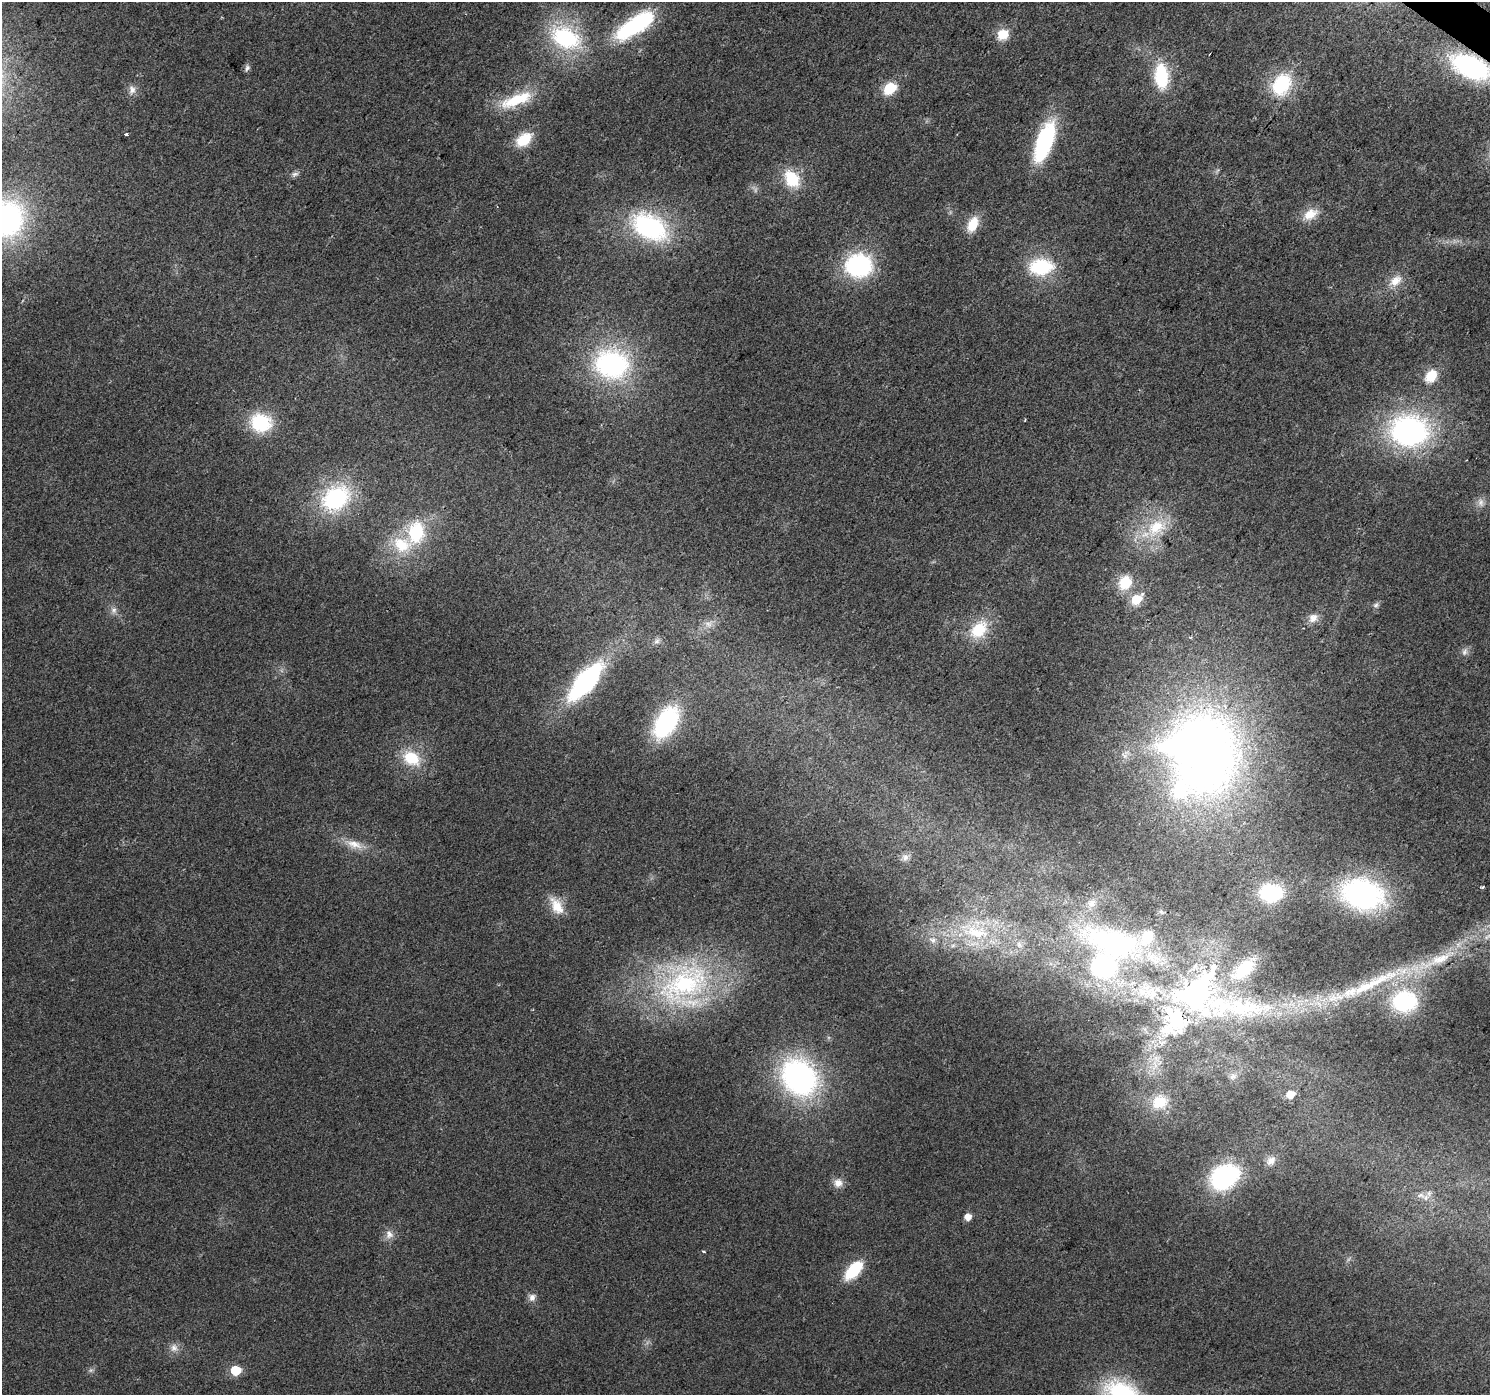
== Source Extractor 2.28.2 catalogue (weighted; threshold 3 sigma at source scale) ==
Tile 10 of 4 x 4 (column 2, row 3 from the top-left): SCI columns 1494-2981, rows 1642-3034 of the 5956 x 6001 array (HDU 1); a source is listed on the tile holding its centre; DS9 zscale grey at full resolution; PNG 1492 x 1397 px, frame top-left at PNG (2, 2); no overlay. Shown black and unused: <1% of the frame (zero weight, under 2 of 3 exposures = <1% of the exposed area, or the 3 px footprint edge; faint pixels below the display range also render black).
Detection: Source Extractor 2.28.2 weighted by HDU 2 'WHT'; one run over the whole footprint, this tile lists its part. Background 0.0239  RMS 0.0061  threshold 0.0275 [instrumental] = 3 sigma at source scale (4.5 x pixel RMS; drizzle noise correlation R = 1.50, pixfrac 1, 0.0396/0.0396 arcsec/px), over >= 5 px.
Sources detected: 89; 1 too faint to see at this stretch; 2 inside a brighter object's white glare — not listed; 13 inside a brighter listed object's ellipse — not listed separately; the other 73 listed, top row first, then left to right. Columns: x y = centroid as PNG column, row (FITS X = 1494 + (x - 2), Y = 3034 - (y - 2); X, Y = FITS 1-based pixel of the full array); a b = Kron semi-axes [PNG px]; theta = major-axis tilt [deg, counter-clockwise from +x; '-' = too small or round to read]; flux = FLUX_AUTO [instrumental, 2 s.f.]
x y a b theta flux
635 25 56 19 33 61
1003 34 11 10 - 13
566 38 35 23 -26 60
1471 67 37 20 -24 100
247 68 10 6 73 1.9
1161 76 24 13 -86 38
1281 85 26 19 61 40
890 88 15 11 39 16
132 90 13 9 -90 4.1
516 100 45 14 21 28
126 134 3 3 - 4.2
524 139 21 13 38 17
1044 142 44 16 70 64
295 174 10 7 23 2.1
792 179 19 14 -56 25
1310 214 21 12 30 10
7 219 32 29 82 150
973 224 21 12 64 13
649 227 37 24 -29 90
859 266 24 21 1 80
1041 267 26 17 4 38
1395 281 20 12 38 9
611 364 37 31 -6 100
1431 376 13 10 53 15
1025 420 3 2 - 0.61
261 423 20 17 -16 39
1409 431 33 27 -4 160
336 498 31 23 35 68
1156 528 34 23 34 31
416 532 30 22 83 36
1125 583 20 16 55 15
1136 599 7 5 36 34
1376 605 8 6 45 1.8
114 610 10 8 89 3
1313 618 13 11 42 5.5
708 624 11 9 -26 4
979 630 24 17 48 23
657 641 10 7 44 2.3
1465 652 12 7 67 2.9
586 681 55 21 49 91
666 723 26 15 58 90
1204 753 96 70 -88 490
411 758 21 15 -32 21
354 844 25 11 -16 10
905 857 11 9 69 3.6
1482 887 4 3 - 0.94
1271 893 18 14 2 52
1362 894 36 26 -17 130
557 906 25 13 -60 12
976 932 48 21 -10 48
1488 936 15 6 39 3.9
933 940 11 8 -46 3.8
1112 943 83 51 -19 170
1373 983 101 14 26 60
684 984 88 47 32 140
1196 992 82 58 44 180
1404 1001 22 19 5 61
1233 1076 11 7 32 2.7
799 1077 31 25 -52 180
1290 1094 7 6 - 10
1159 1102 21 18 25 18
1271 1161 13 10 36 4.4
1224 1177 25 19 32 83
838 1183 12 11 - 5.2
1421 1195 11 6 -9 3.2
968 1217 5 5 - 6.6
389 1235 12 12 - 4.5
704 1251 5 2 - 0.71
853 1270 24 12 47 25
532 1297 11 9 58 3.5
174 1348 12 11 - 4.5
91 1370 7 4 18 1.2
236 1370 6 6 - 38
Overlapping masked pixels (flux is a lower limit): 2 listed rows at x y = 1471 67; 1196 992
Isophote crosses this tile's border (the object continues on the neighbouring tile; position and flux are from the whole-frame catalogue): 3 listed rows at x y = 1471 67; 7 219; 1488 936